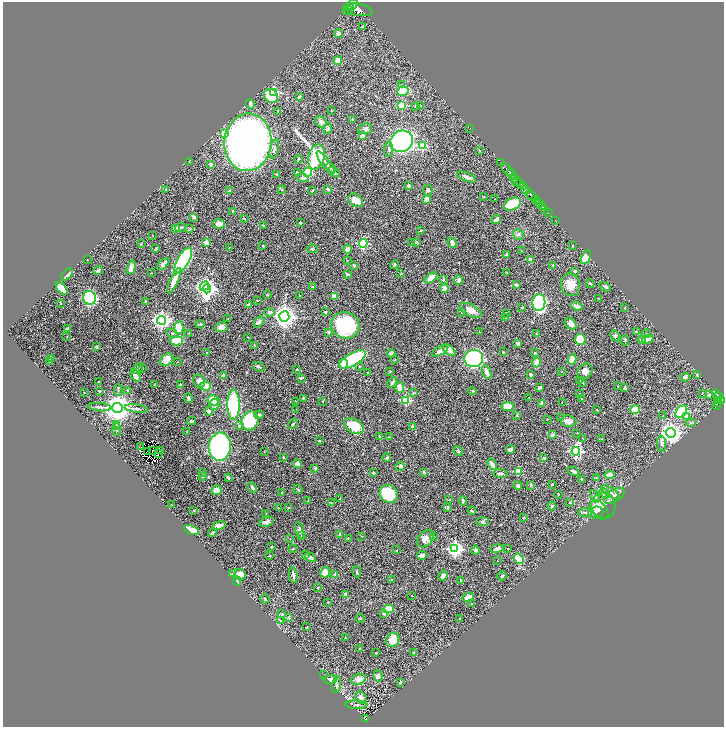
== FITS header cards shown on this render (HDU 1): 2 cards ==
NAXIS1  =                 1443
NAXIS2  =                 1449

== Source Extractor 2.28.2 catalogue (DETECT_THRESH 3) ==
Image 1443 x 1449 px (HDU 1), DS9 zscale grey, zoomed out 1/2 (1 PNG px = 2 x 2 image px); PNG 726 x 729 px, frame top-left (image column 2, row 1449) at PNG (3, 2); each listed source drawn as its Kron ellipse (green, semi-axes under 4 px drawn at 4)
Background 0.911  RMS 0.024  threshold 0.0717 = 3 sigma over >= 5 px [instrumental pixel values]
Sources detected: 436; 28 cannot appear on this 1/2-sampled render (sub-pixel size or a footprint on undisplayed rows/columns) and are neither listed nor drawn; the other 408 listed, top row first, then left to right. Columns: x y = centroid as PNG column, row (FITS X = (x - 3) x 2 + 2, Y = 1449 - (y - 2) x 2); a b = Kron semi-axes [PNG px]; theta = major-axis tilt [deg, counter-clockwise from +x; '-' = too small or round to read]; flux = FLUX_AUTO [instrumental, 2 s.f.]
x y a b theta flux
352 5 6 3 45 1700
350 7 3 2 - 500
358 10 14 6 -12 3500
348 11 5 2 - 130
363 27 3 3 - 6.6
338 33 4 4 - 13
338 61 4 4 - 49
401 85 3 3 - 2.7
403 91 5 5 - 110
274 93 3 3 - 350
271 96 8 6 -45 110
300 96 2 2 - 12
250 104 5 3 - 18
402 105 3 3 - 170
416 106 4 3 - 4
421 106 2 2 - 1.9
331 110 2 2 - 1.5
278 111 2 2 - 2.3
352 119 3 3 - 4.6
321 122 6 5 - 14
470 128 2 1 - 19
328 129 5 4 - 11
365 129 7 5 12 15
224 134 3 3 - 250
363 136 2 2 - 59
402 141 12 10 32 820
248 142 29 23 84 4400
422 146 4 3 - 210
274 149 10 3 76 13
388 149 7 3 85 8.7
479 151 2 2 - 2
316 157 13 8 73 350
298 159 4 2 - 4.6
189 162 2 1 - 1.9
501 162 2 1 - 17
326 163 14 4 -54 21
211 165 2 2 - 20
330 168 6 3 -25 7
507 169 7 2 -51 620
308 172 4 4 - 160
334 172 6 3 -36 7.7
297 173 3 3 - 6.5
276 174 4 3 - 3.5
512 174 6 2 -47 760
467 177 10 4 -21 17
303 178 6 3 -17 8.6
514 179 3 2 - 77
517 181 5 3 - 210
520 183 3 2 - 330
408 186 4 3 - 12
524 187 3 2 - 250
328 189 2 2 - 44
166 190 3 2 - 2.1
230 190 4 3 - 4.8
282 190 4 3 - 4.6
428 190 5 5 - 8.7
526 190 4 2 - 410
312 191 4 2 - 3.3
531 195 6 2 -54 1200
484 197 2 2 - 2.7
427 199 3 2 - 42
494 199 3 2 - 2.1
535 199 2 2 - 300
356 200 8 6 -33 50
537 202 4 2 - 330
513 204 9 5 25 160
539 204 2 1 - 170
542 207 2 1 - 140
545 210 2 2 - 95
233 211 2 2 - 27
548 213 2 1 - 35
194 217 3 3 - 14
244 218 3 2 - 3.7
496 219 5 3 - 27
555 221 3 1 - 20
300 223 2 2 - 8.9
219 224 6 5 - 26
264 226 2 2 - 8.8
180 227 5 3 - 9.1
175 228 4 4 - 28
189 229 4 3 - 5.4
420 230 3 2 - 2.6
518 234 5 5 - 10
152 235 2 1 - 1.4
412 242 3 2 - 3
416 242 4 3 - 6.1
207 243 2 2 - 63
363 243 4 4 - 240
452 243 5 3 - 22
141 244 3 2 - 3.6
263 246 2 2 - 8.8
573 246 2 2 - 1.4
229 247 2 1 - 2.5
155 249 4 2 - 3.5
312 249 6 4 -5 7
347 249 4 4 - 19
521 251 3 2 - 1.8
507 254 3 3 - 3.4
586 257 7 4 62 120
530 259 2 2 - 37
87 260 2 1 - 1.4
183 260 14 6 60 600
347 260 3 2 - 2
163 264 7 3 45 13
354 265 3 3 - 6.2
395 265 4 3 - 4.9
553 265 3 2 - 2.2
131 267 7 3 73 35
98 271 5 3 - 8
575 271 2 2 - 20
507 272 3 2 - 2
151 273 2 1 - 1.3
401 273 3 2 - 2.1
347 274 3 2 - 8.9
67 275 7 3 48 31
431 278 7 4 34 43
443 279 4 3 - 6.9
458 280 5 3 - 11
174 281 13 3 66 51
590 284 4 3 - 6
516 285 3 2 - 11
570 285 11 9 -74 54
204 286 5 4 - 750
312 287 3 3 - 6.4
605 287 6 3 -28 7.6
62 288 7 4 -48 68
207 289 4 4 - 2000
444 289 4 3 - 30
267 295 3 2 - 4.3
300 296 3 2 - 2.4
334 297 4 3 - 39
90 298 7 6 - 500
598 298 2 2 - 1.4
145 301 2 2 - 5
257 301 2 1 - 3
539 302 8 6 88 600
61 303 2 2 - 2.7
249 305 4 3 - 19
577 306 6 3 -23 28
522 307 2 2 - 2.9
625 308 2 2 - 2.1
471 310 11 6 -27 39
270 312 5 4 - 12
325 312 2 2 - 20
462 312 3 3 - 3.9
506 313 2 2 - 3.4
284 316 5 5 - 3400
506 318 2 1 - 1.4
228 319 2 1 - 2.1
162 320 4 4 - 1800
259 322 6 4 45 11
200 324 4 3 - 6.5
571 324 7 5 -50 25
345 325 14 13 - 340
221 327 6 5 - 22
179 328 6 5 - 71
67 329 4 3 - 7.8
329 332 4 4 - 4.7
479 332 2 1 - 1.6
636 332 3 3 - 4
172 333 6 3 -27 7.4
188 333 3 2 - 2.1
536 334 3 2 - 2
647 334 4 2 - 3.5
67 336 2 2 - 1.7
615 336 6 4 -63 7
248 337 2 2 - 2.3
580 339 6 5 - 94
648 339 6 4 18 47
625 340 5 3 - 6.5
642 340 4 3 - 7.7
177 341 6 4 3 110
518 343 3 3 - 6.3
255 345 3 3 - 3.8
96 347 3 3 - 6.9
449 350 7 4 -37 29
440 351 9 3 29 19
503 352 2 2 - 3.2
207 353 2 2 - 1.7
391 353 4 3 - 23
535 353 4 3 - 5.6
52 358 4 3 - 7.9
353 359 15 6 29 450
474 359 9 8 - 610
572 359 5 4 - 61
167 360 7 5 37 47
395 360 3 2 - 1.6
49 361 3 3 - 3
177 362 2 1 - 1.5
536 363 4 3 - 46
344 364 5 4 - 60
359 366 2 2 - 2.7
259 367 7 3 -24 6.8
138 368 6 3 57 7.9
142 369 2 2 - 2.2
297 369 3 2 - 3.3
585 371 8 7 - 26
367 372 3 2 - 2.6
390 372 3 2 - 2.7
487 372 7 3 -68 39
561 372 2 1 - 1.7
697 374 4 2 - 4
224 375 3 3 - 28
531 375 3 3 - 9.1
136 376 7 3 -63 35
685 377 5 4 - 13
301 378 4 2 - 4
199 381 7 5 -74 23
580 381 3 2 - 2.8
99 382 2 2 - 9.6
392 382 6 3 52 8.6
583 382 2 2 - 1.9
154 385 3 2 - 2.5
180 385 2 2 - 30
205 386 5 4 - 87
618 386 2 2 - 1.9
400 387 5 4 - 31
540 388 4 3 - 9.8
625 388 3 2 - 4.9
118 390 6 3 -90 7.2
128 390 4 3 - 5.1
99 391 3 3 - 4.7
473 391 4 3 - 3.1
84 393 2 1 - 1.3
413 393 4 3 - 3.3
702 393 2 1 - 1.3
579 394 2 2 - 9
717 394 6 2 -42 150
709 395 4 3 - 8.2
719 396 2 1 - 82
529 397 2 2 - 3.1
188 398 5 3 - 11
304 398 3 3 - 4.9
581 398 3 2 - 1.5
213 400 6 5 - 100
405 400 3 3 - 310
721 400 3 2 - 250
296 401 2 1 - 1.4
322 401 2 2 - 3.4
718 401 3 2 - 160
562 402 2 1 - 1.3
718 402 3 2 - 120
542 403 4 3 - 25
214 404 6 5 - 22
233 405 15 6 -90 280
717 405 4 2 - 43
507 406 6 4 0 42
100 407 11 3 -3 11
118 408 5 5 - 7200
136 409 11 4 -7 14
296 409 2 2 - 1.6
597 409 3 2 - 2.4
635 410 5 4 - 84
209 411 4 3 - 13
681 411 7 5 49 320
259 415 5 4 - 6.3
517 415 4 3 - 4.1
663 416 2 2 - 1.9
687 416 4 3 - 4.6
561 418 2 2 - 1.8
547 419 2 2 - 1.7
192 421 4 2 - 7
250 421 10 8 67 160
569 421 8 5 -9 27
691 423 4 3 - 5.4
293 424 5 3 - 5.7
117 425 4 2 - 3
239 426 3 3 - 6.7
354 426 10 6 -32 140
412 426 2 2 - 20
117 427 4 3 - 3.9
117 429 6 2 -89 4.1
187 432 3 2 - 2
577 433 2 2 - 2.3
671 433 5 4 - 2100
552 435 2 2 - 32
379 436 3 2 - 4
389 437 3 2 - 3.1
583 439 2 1 - 1.8
602 439 3 3 - 4.2
319 441 2 2 - 4.3
662 444 8 4 -84 13
141 447 2 1 - 3.8
220 447 14 11 87 810
511 449 4 3 - 17
160 450 3 1 - 3.5
147 451 2 1 - 1.9
152 451 2 1 - 0.56
458 451 5 3 - 5.9
576 451 4 4 - 840
264 452 3 2 - 1.4
158 453 2 1 - 0.82
283 457 2 2 - 2.8
387 458 4 2 - 5.7
544 458 3 2 - 5.9
297 464 5 3 - 16
492 464 6 3 -65 34
400 466 4 4 - 6.8
315 468 3 3 - 5.9
518 471 2 2 - 93
573 471 6 2 -25 9.7
424 472 4 2 - 5
203 473 3 3 - 3.3
373 473 2 2 - 13
500 473 7 2 -6 9.2
610 475 5 3 - 45
202 477 3 3 - 4.7
596 477 3 2 - 1.8
228 478 3 2 - 5.2
582 479 4 3 - 6.7
552 484 2 2 - 5.9
531 485 2 2 - 25
518 486 5 4 - 10
252 488 5 2 - 9.8
298 489 5 3 - 4.2
216 490 5 4 - 44
610 492 10 3 -35 10
282 493 3 2 - 4.9
604 493 5 4 - 8.2
389 494 10 8 -39 250
558 494 2 2 - 3.4
614 496 11 6 32 25
595 497 7 3 -62 9.1
340 498 3 2 - 2
449 500 2 2 - 1.4
308 501 2 2 - 2.8
463 501 4 3 - 8.2
331 502 3 2 - 2.1
570 502 3 2 - 5.5
171 505 2 2 - 1.7
552 506 4 3 - 5.9
603 506 13 12 - 65
448 507 4 2 - 5.6
278 508 2 2 - 2.8
288 508 3 2 - 2.9
599 509 11 7 -47 34
194 511 2 2 - 5.4
472 511 4 2 - 4.7
266 513 2 2 - 1.6
585 513 7 3 1 6.7
596 513 7 6 - 30
523 518 3 2 - 3.5
266 522 7 4 22 15
483 522 6 4 6 8.4
219 525 7 4 11 23
191 530 8 3 -25 72
299 530 8 4 -75 17
212 533 4 2 - 5.5
340 534 3 2 - 7.1
301 536 3 2 - 2.8
362 536 3 2 - 2.2
433 536 3 2 - 2.9
348 538 2 2 - 3.2
290 539 2 2 - 2.4
425 539 10 7 46 28
271 547 2 2 - 3.8
293 549 4 2 - 3.8
455 549 4 4 - 1100
497 549 7 3 13 24
508 549 2 2 - 4.5
396 550 2 2 - 1.6
475 550 4 3 - 8.1
306 555 3 2 - 2.9
422 555 5 3 - 27
269 556 3 2 - 4.7
310 557 6 4 -33 14
519 559 5 4 - 240
498 561 2 2 - 1.3
325 572 5 4 - 41
357 572 6 3 -79 6.3
232 574 2 2 - 4.3
335 574 3 2 - 4.7
240 575 6 5 - 68
293 575 8 2 -81 14
443 576 5 4 - 15
502 576 5 3 - 5.1
392 580 3 2 - 2.4
461 580 2 1 - 3.4
237 581 4 2 - 3.7
318 587 3 3 - 3
346 595 4 3 - 30
411 595 2 1 - 2.5
468 597 6 3 22 28
265 599 5 2 - 4
328 602 3 2 - 2.5
472 604 2 1 - 1.9
389 609 5 4 - 97
384 613 2 2 - 27
282 614 2 2 - 7.6
289 617 3 2 - 9.6
360 618 5 2 - 3
460 619 3 2 - 2.8
281 621 3 2 - 2.6
307 627 2 2 - 3.1
346 638 3 2 - 2.5
393 640 7 6 - 60
359 648 3 2 - 3.3
413 652 2 2 - 4.2
376 653 2 2 - 2.3
324 674 2 1 - 1.1
378 676 6 4 -74 16
330 679 7 3 5 22
358 679 7 5 18 37
400 682 4 2 - 3.4
337 685 8 3 79 8.6
361 698 7 5 -46 19
356 705 11 3 -1 8.8
365 719 4 2 - 140
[28 sub-pixel or undisplayed-footprint detections neither listed nor drawn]